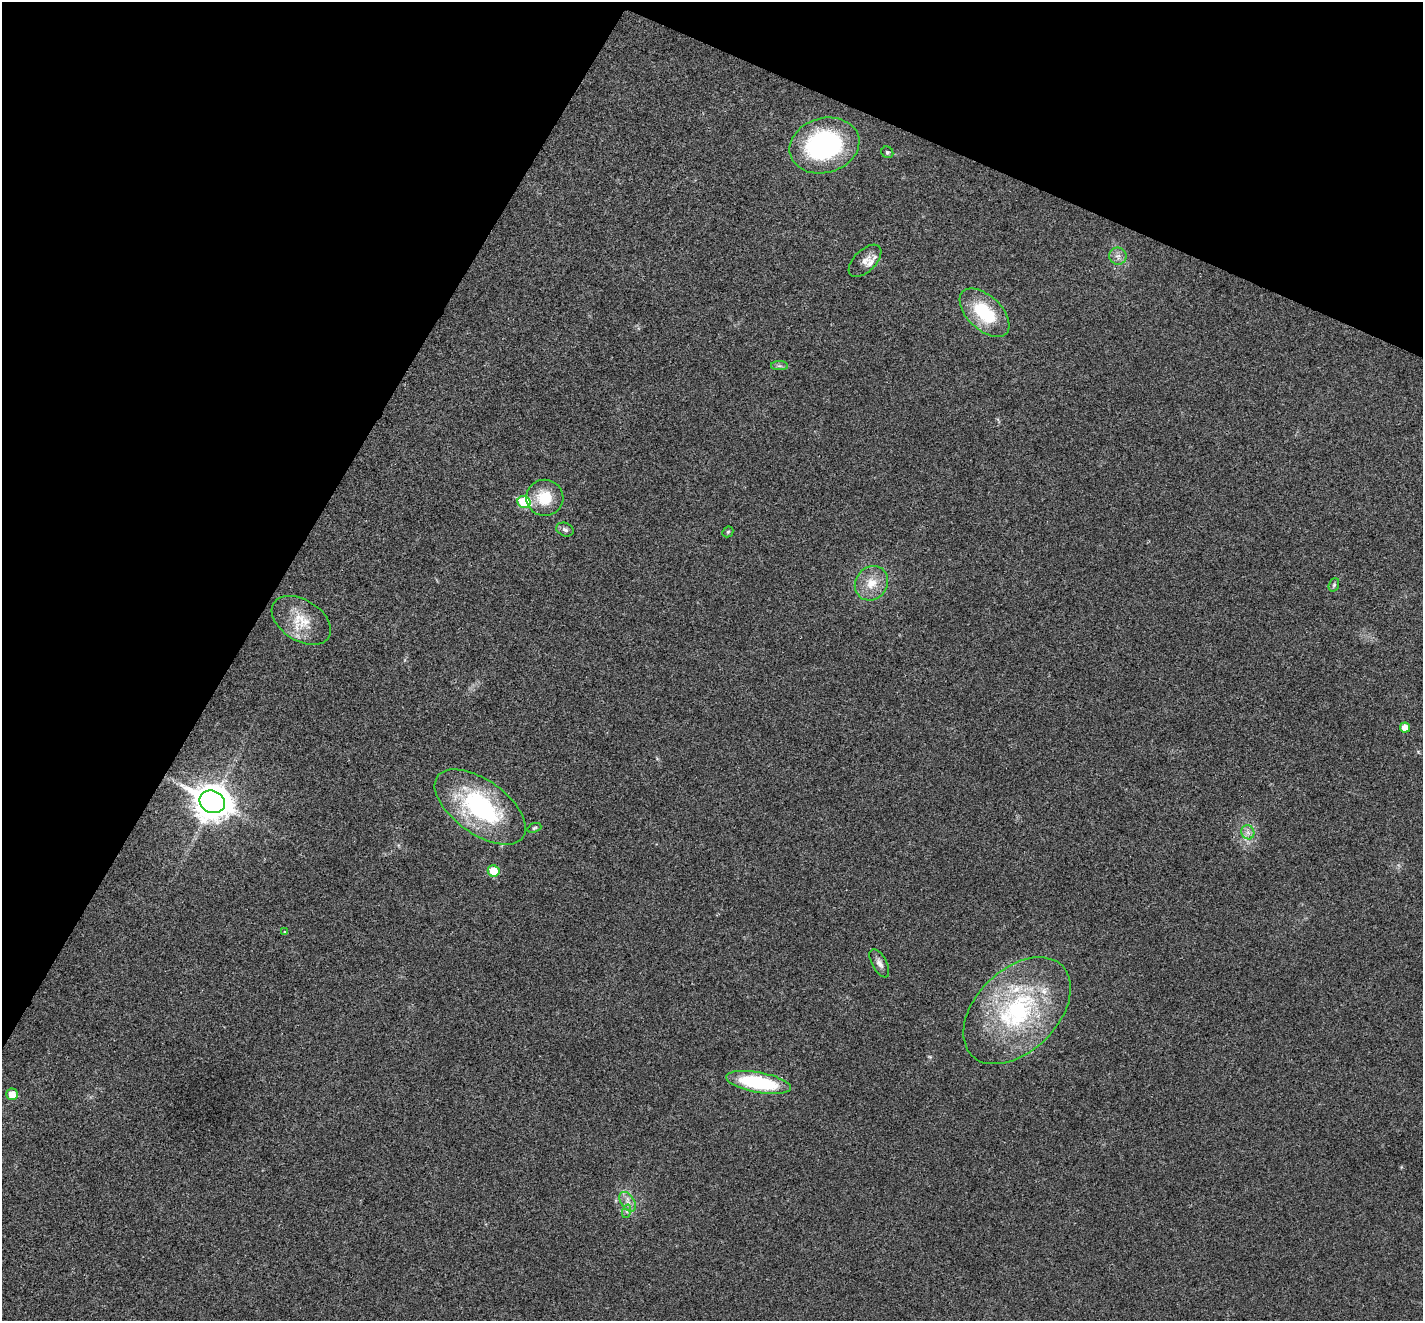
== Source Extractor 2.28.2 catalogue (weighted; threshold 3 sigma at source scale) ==
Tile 2 of 4 x 4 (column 2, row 1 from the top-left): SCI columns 1425-2845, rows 4103-5421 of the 5693 x 5703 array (HDU 1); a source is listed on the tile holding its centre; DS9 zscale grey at full resolution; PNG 1425 x 1323 px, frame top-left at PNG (2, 2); each listed source drawn as its Kron ellipse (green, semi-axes under 4 px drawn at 4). Shown black and unused: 25% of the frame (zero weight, under 3 of 4 exposures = <1% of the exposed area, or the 3 px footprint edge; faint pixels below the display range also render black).
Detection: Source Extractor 2.28.2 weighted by HDU 2 'WHT'; one run over the whole footprint, this tile lists its part. Background 0.0217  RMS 0.0043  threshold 0.0195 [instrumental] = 3 sigma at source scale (4.5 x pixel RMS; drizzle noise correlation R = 1.50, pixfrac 1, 0.05/0.05 arcsec/px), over >= 5 px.
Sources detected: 28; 2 inside a brighter listed object's ellipse — not listed separately; the other 26 listed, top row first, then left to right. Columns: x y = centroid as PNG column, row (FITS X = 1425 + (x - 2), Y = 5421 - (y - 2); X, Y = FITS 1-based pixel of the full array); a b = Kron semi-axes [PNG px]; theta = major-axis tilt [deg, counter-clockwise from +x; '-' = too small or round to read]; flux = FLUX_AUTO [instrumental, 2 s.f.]
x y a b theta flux
824 145 35 27 15 64
887 152 6 5 - 0.77
1118 256 8 8 - 1.9
865 261 20 11 44 3.7
984 313 30 17 -44 23
779 366 8 4 0 1
545 498 18 18 - 12
524 502 7 6 - 21
565 530 9 6 -22 1.4
728 532 6 5 - 0.6
871 583 18 16 52 8
1334 585 7 5 70 0.83
301 620 32 20 -32 13
1405 727 5 5 - 4.2
212 802 13 11 -24 880
480 807 52 27 -36 57
534 828 7 4 20 0.67
1248 832 7 6 - 1.8
494 871 6 5 - 8.7
285 932 4 3 - 0.66
879 963 15 7 -62 2.3
1017 1011 64 41 45 68
758 1082 33 10 -10 36
12 1094 6 5 - 5.2
628 1202 11 7 -56 2.5
627 1211 7 4 72 1